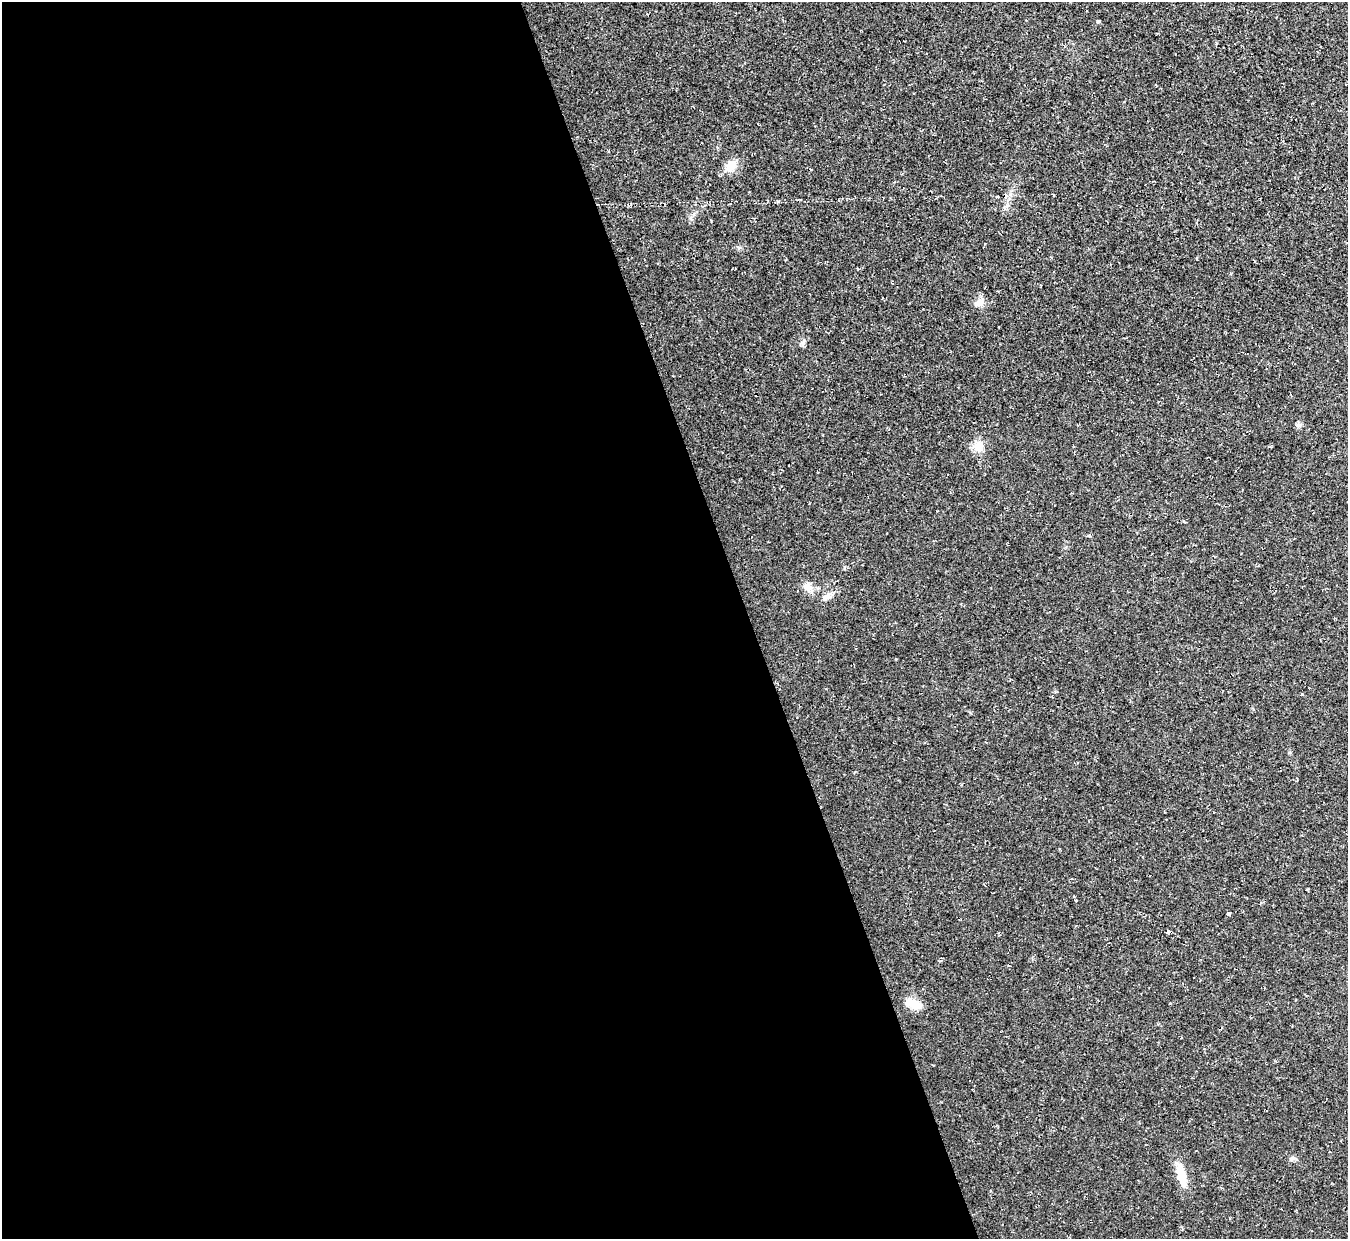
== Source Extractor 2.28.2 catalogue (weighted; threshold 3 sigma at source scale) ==
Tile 9 of 4 x 4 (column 1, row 3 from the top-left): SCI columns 1-1346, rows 1383-2619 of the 5384 x 5367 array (HDU 1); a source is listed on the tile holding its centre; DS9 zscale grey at full resolution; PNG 1350 x 1241 px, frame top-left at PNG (2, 2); no overlay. Shown black and unused: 56% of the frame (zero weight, under 2 of 3 exposures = <1% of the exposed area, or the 3 px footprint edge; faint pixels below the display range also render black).
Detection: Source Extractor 2.28.2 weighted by HDU 2 'WHT'; one run over the whole footprint, this tile lists its part. Background 0.0236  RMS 0.0063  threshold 0.0283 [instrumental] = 3 sigma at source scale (4.5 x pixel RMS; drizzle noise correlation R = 1.50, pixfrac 1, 0.05/0.05 arcsec/px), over >= 5 px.
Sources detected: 15; all 15 listed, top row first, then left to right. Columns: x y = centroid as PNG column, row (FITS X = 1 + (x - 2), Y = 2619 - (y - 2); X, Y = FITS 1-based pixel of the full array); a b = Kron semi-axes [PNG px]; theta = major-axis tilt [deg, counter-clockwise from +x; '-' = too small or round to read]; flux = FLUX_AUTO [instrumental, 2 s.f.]
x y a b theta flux
1098 21 4 4 - 0.72
731 165 17 10 46 6.3
979 302 12 9 -8 3.8
1298 425 6 6 - 1.4
979 447 13 12 - 6.9
1184 521 4 3 - 0.56
807 587 11 10 - 4.5
826 598 10 7 26 2.6
1307 889 3 2 - 0.83
1076 900 3 3 - 3.4
1228 914 3 3 - 13
1168 932 4 3 - 11
914 1004 20 10 -23 8.4
1291 1159 8 4 31 1.3
1181 1175 25 12 -73 10
Unlisted compact peaks at least as high as the median listed source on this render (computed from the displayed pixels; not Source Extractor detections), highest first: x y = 691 218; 739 247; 1302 694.